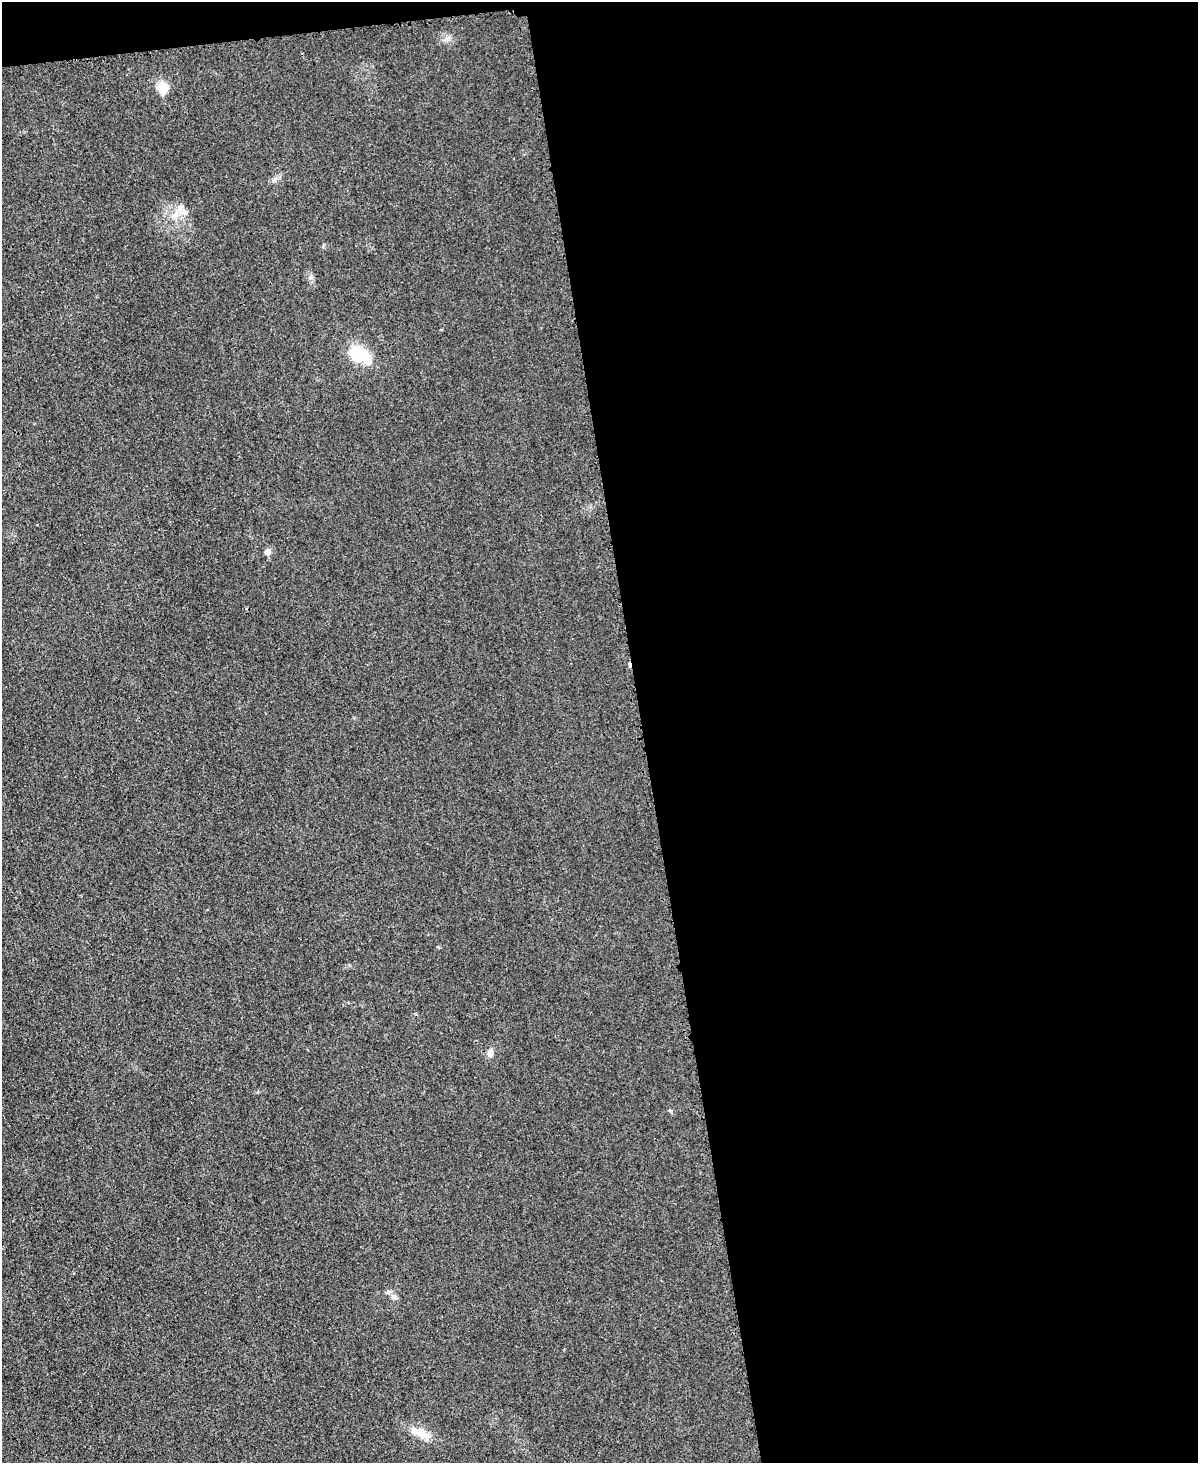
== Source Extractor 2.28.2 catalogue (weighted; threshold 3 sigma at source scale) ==
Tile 4 of 4 x 3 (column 4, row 1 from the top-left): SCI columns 3606-4801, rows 3177-4637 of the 4803 x 4779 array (HDU 1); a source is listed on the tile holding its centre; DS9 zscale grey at full resolution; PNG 1200 x 1465 px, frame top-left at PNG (2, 2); no overlay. Shown black and unused: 48% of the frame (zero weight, under 3 of 4 exposures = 1% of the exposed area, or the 3 px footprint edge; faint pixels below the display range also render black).
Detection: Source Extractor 2.28.2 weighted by HDU 2 'WHT'; one run over the whole footprint, this tile lists its part. Background 0.0344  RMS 0.0066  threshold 0.0296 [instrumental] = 3 sigma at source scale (4.5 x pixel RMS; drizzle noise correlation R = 1.50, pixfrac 1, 0.05/0.05 arcsec/px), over >= 5 px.
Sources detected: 9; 1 inside a brighter object's white glare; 1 cosmic-ray / hot-pixel residue — not listed; the other 7 listed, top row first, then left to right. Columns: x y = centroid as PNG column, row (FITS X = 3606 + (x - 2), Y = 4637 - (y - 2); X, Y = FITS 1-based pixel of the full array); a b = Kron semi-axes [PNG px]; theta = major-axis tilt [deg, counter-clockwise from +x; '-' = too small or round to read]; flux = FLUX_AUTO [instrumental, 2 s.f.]
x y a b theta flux
162 87 6 6 - 35
175 216 11 9 56 5.8
357 353 13 12 - 27
268 552 6 5 - 4.2
490 1053 10 8 76 3
394 1297 9 7 -5 2.2
421 1433 34 10 -25 11